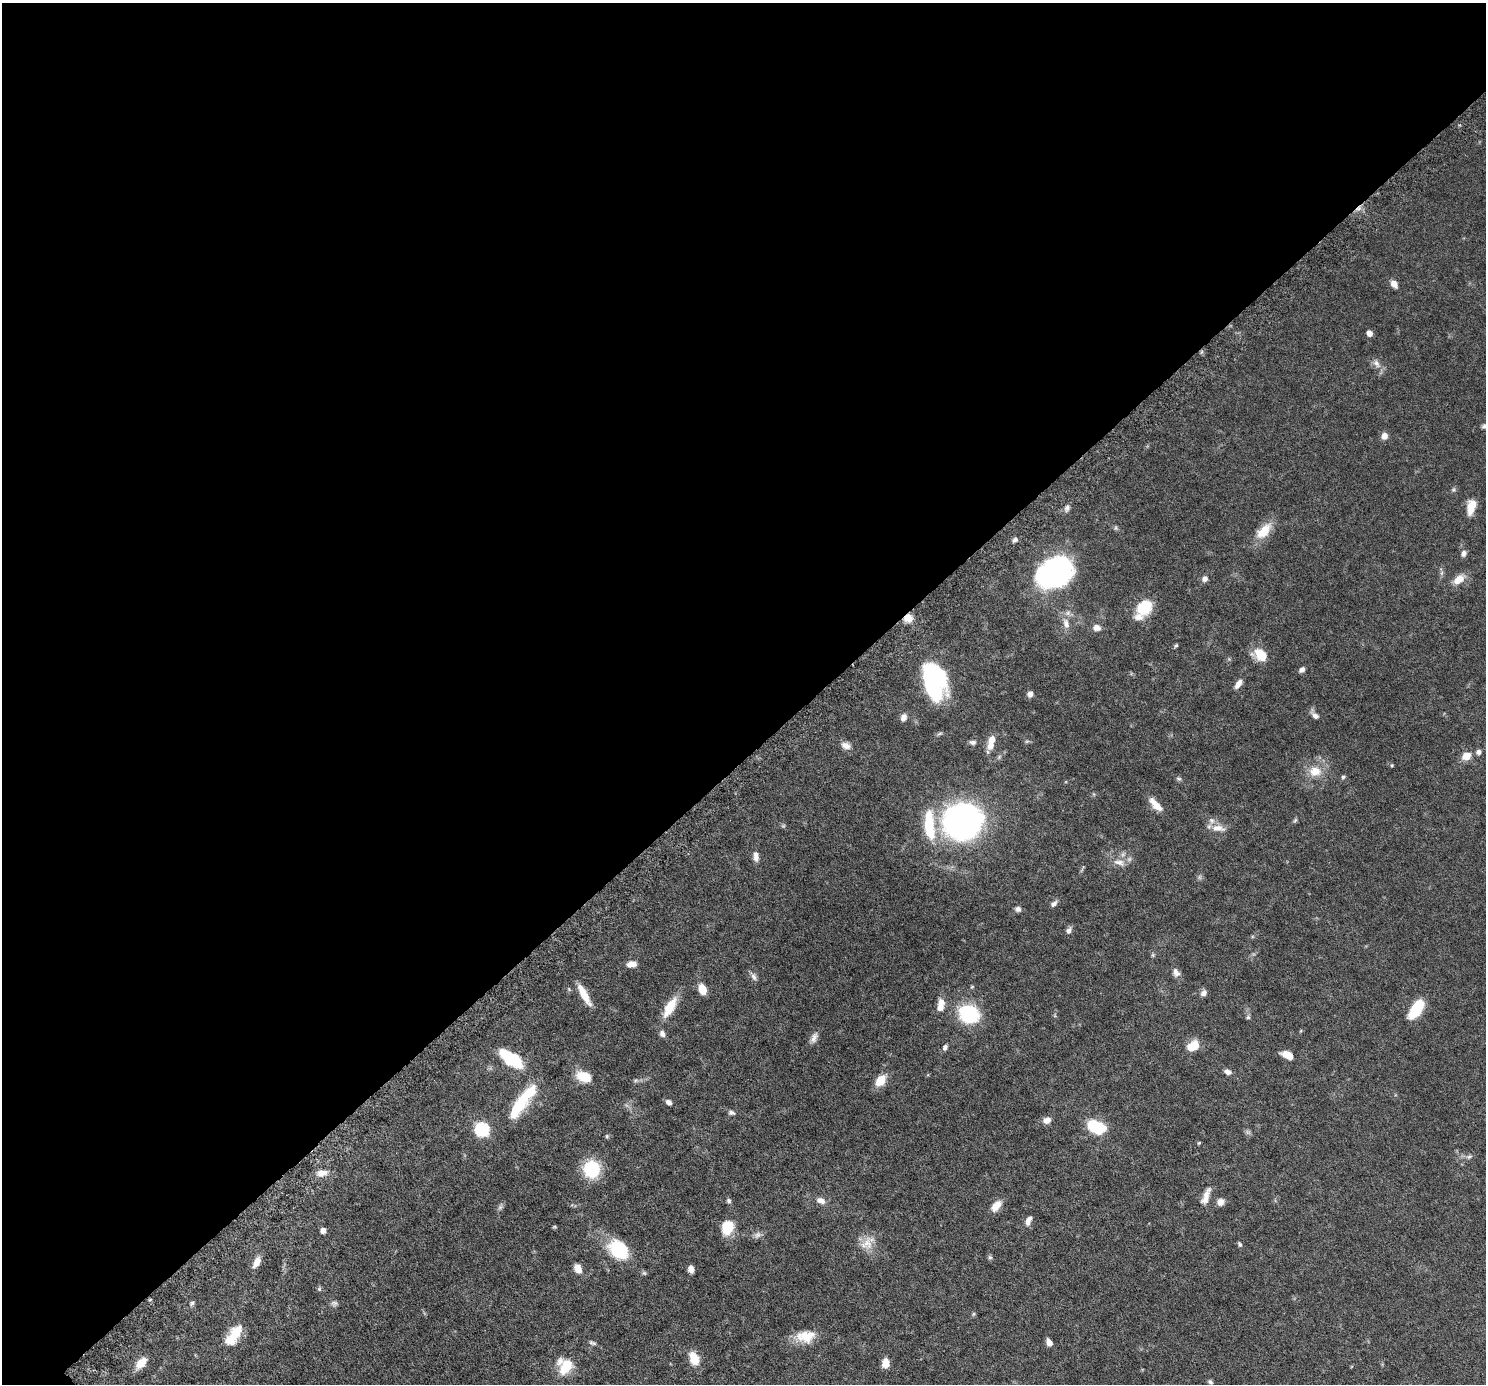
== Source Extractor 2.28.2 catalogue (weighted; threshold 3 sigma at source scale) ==
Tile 2 of 4 x 4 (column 2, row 1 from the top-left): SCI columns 1555-3038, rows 4490-5871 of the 6076 x 6075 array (HDU 1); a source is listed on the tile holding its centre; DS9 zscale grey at full resolution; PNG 1488 x 1386 px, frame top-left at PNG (2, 3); no overlay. Shown black and unused: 55% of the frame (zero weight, under 6 of 12 exposures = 4% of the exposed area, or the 3 px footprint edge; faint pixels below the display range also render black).
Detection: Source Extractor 2.28.2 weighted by HDU 2 'WHT'; one run over the whole footprint, this tile lists its part. Background 0.0542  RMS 0.0019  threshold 0.00759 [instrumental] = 3 sigma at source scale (4.09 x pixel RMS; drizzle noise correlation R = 1.36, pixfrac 0.8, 0.05/0.05 arcsec/px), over >= 5 px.
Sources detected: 122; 1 too faint to see at this stretch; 2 inside a brighter object's white glare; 1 cosmic-ray / hot-pixel residue — not listed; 8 inside a brighter listed object's ellipse — not listed separately; the other 110 listed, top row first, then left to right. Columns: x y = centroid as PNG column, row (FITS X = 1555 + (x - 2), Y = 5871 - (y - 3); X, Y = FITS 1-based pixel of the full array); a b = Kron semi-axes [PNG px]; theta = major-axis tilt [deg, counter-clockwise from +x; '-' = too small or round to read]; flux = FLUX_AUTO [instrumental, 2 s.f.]
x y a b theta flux
1394 284 9 6 -56 1.2
1369 333 5 5 - 1
1376 363 13 7 -57 0.93
1485 426 8 5 28 0.44
1384 436 8 7 - 0.93
1453 490 7 5 72 0.29
1471 507 18 9 76 2.3
1067 508 10 6 77 0.55
1264 531 24 12 47 3.2
1015 540 7 6 - 0.45
1464 553 8 6 72 0.63
1054 572 31 21 30 45
1205 579 8 7 - 0.65
1459 579 15 9 37 1.9
1144 607 21 16 44 4.6
908 618 11 9 -1 1.4
1066 624 16 8 -72 1.4
1097 628 9 7 -6 1
1176 646 6 4 47 0.24
1261 655 18 13 -50 2.9
1302 670 7 5 42 0.59
934 680 34 20 -77 22
1238 684 12 5 54 1.1
1030 694 6 6 - 0.69
1315 716 11 6 -38 0.69
903 717 9 7 69 0.86
992 740 11 8 57 1.3
973 742 8 6 -5 0.45
846 746 12 8 -24 1
1478 752 7 7 - 0.47
1466 756 11 8 29 1.7
1392 765 5 3 - 0.15
1315 771 18 14 5 2.8
1343 777 5 5 - 0.27
1179 778 8 4 -9 0.27
1157 806 14 8 -42 1.9
1295 820 8 4 54 0.27
962 821 23 21 14 86
929 824 22 12 90 5.2
1218 828 19 9 -7 1.6
756 857 13 7 -83 0.86
1119 862 17 8 -13 1.4
1199 877 7 4 90 0.32
1054 904 10 6 44 0.59
1018 909 8 6 -22 0.51
1068 931 9 6 66 0.61
1153 955 5 5 - 0.23
631 964 12 7 6 1
1176 972 12 8 -67 0.83
753 976 13 6 -62 0.65
702 989 10 7 -71 2.4
1203 993 9 7 46 0.69
584 995 24 7 -61 2.9
941 1003 11 8 -73 1.2
670 1007 27 10 60 3.6
1416 1009 18 8 57 8.2
969 1014 17 14 -29 13
1248 1017 5 5 - 0.3
662 1034 8 7 - 0.61
814 1038 16 7 68 0.85
1193 1046 13 9 35 3
945 1047 8 6 61 0.48
1287 1055 12 7 -27 2.1
510 1058 28 12 -35 8
1227 1072 9 6 -26 0.68
584 1077 16 10 -21 3.5
636 1080 7 4 18 0.3
880 1080 11 8 51 3.2
668 1102 7 5 -38 0.6
517 1108 33 15 54 5.8
731 1112 9 6 -21 0.46
1047 1120 9 7 19 0.99
1096 1127 17 10 -20 7.8
482 1130 7 7 - 21
1248 1132 7 5 -1 0.33
1199 1143 4 3 - 0.17
1469 1157 8 5 28 0.38
591 1169 17 16 - 8.5
322 1173 13 8 7 1.4
1206 1196 23 8 69 1.5
821 1200 11 7 -21 1
729 1201 6 5 - 0.32
1220 1202 9 8 - 0.9
996 1206 15 8 49 1.7
500 1207 7 6 - 0.39
1028 1220 11 6 65 0.93
554 1227 6 3 0 0.17
727 1227 13 10 73 4.8
323 1231 5 5 - 0.92
757 1235 10 8 45 0.65
867 1244 20 15 45 2.3
1240 1244 7 4 -59 0.3
618 1250 17 14 -46 11
990 1257 6 5 - 0.29
257 1262 14 7 62 1.4
578 1268 11 8 -64 1.3
691 1269 7 5 -77 0.95
319 1289 6 5 - 0.26
192 1303 7 5 61 0.32
334 1303 9 6 -18 0.44
973 1314 6 4 71 0.22
236 1333 20 13 52 3.3
806 1336 24 14 2 3.2
1049 1342 8 5 -61 0.91
592 1343 11 5 -21 0.38
694 1358 17 11 -67 2.2
141 1363 14 8 49 2.2
885 1363 8 6 84 2
566 1367 19 13 54 4
1210 1382 5 4 - 0.31
Overlapping masked pixels (flux is a lower limit): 1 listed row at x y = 908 618
Isophote crosses this tile's border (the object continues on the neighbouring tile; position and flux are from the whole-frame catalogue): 1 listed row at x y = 1485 426